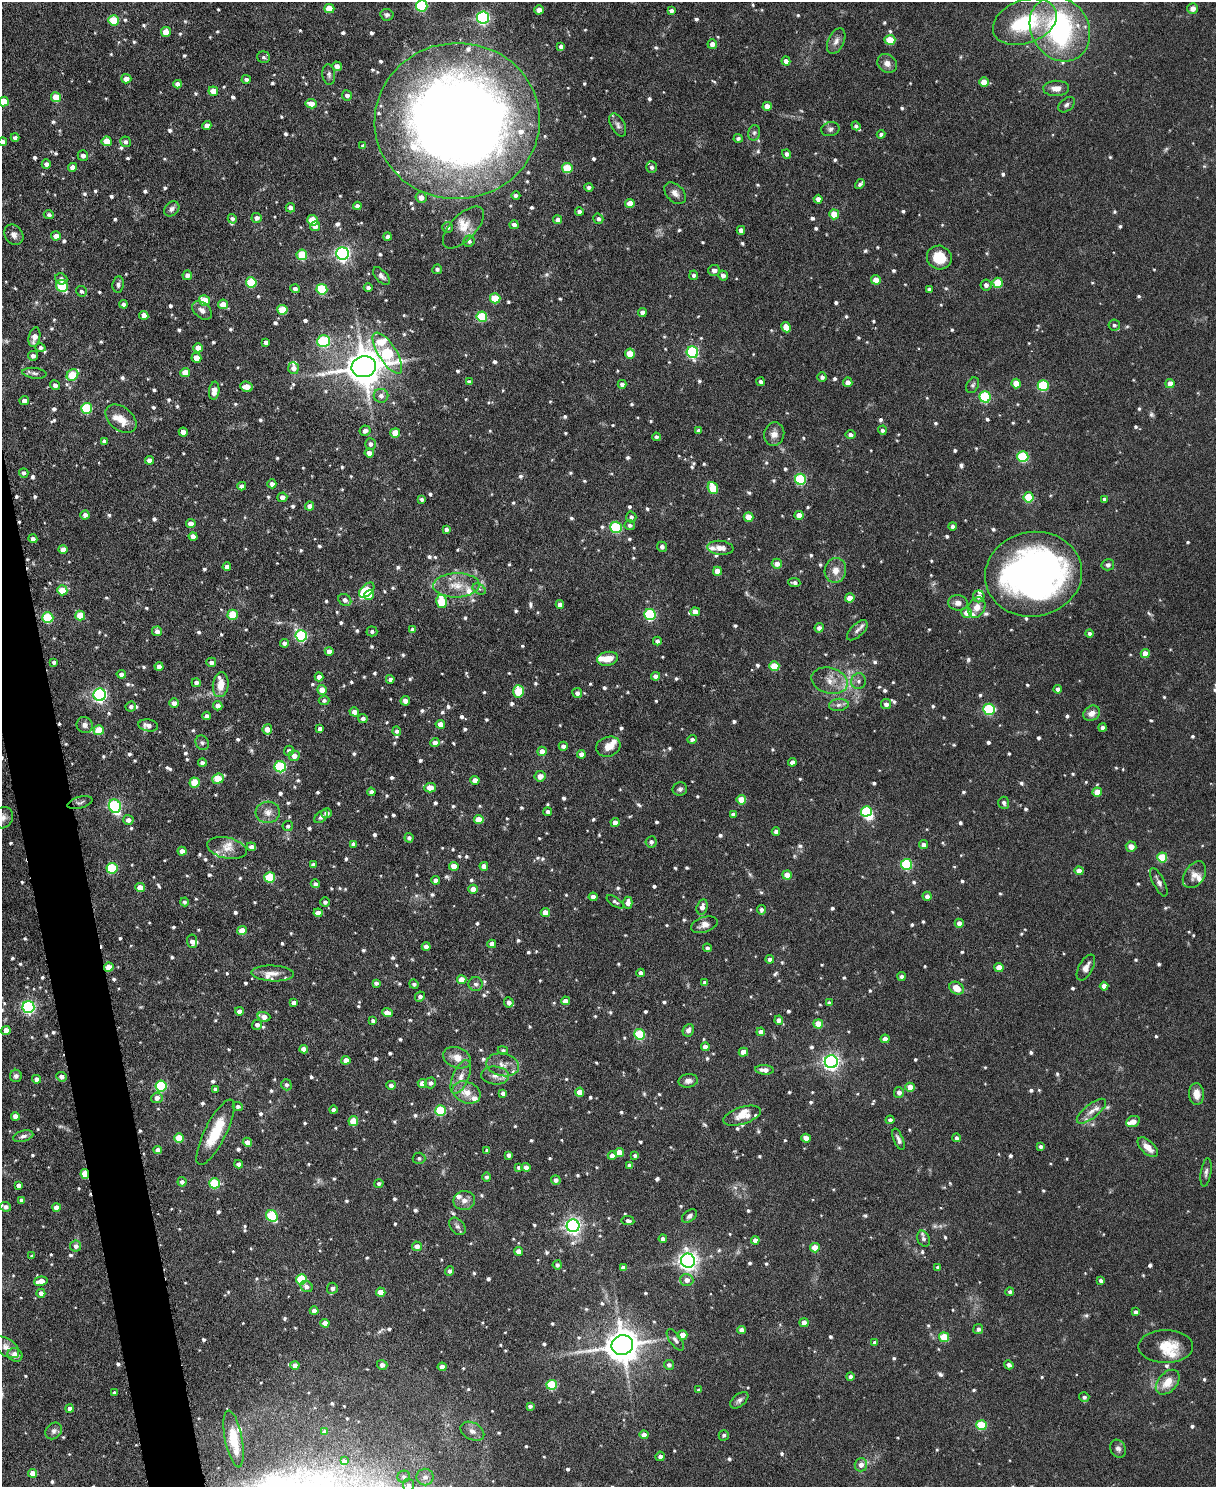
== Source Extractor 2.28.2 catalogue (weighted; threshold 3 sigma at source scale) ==
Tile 7 of 4 x 3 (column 3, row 2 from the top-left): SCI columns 2431-3644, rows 1619-3103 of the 4863 x 4840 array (HDU 1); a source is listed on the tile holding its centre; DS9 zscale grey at full resolution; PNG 1218 x 1489 px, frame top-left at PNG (2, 2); each listed source drawn as its Kron ellipse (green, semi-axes under 4 px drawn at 4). Shown black and unused: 3% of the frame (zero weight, under 3 of 6 exposures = <1% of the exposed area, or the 3 px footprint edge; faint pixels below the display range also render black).
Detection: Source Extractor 2.28.2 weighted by HDU 2 'WHT'; one run over the whole footprint, this tile lists its part. Background 0.124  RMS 0.0043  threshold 0.0176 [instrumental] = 3 sigma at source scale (4.09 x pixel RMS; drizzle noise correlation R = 1.36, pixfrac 0.8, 0.05/0.05 arcsec/px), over >= 5 px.
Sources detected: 1177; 4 too faint to see at this stretch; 3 inside a brighter object's white glare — neither listed nor drawn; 40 inside a brighter listed object's ellipse — not listed separately; of the other 1130, all 500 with FLUX_AUTO >= 1.02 (the completeness limit of this list) listed and drawn (630 fainter detections not listed), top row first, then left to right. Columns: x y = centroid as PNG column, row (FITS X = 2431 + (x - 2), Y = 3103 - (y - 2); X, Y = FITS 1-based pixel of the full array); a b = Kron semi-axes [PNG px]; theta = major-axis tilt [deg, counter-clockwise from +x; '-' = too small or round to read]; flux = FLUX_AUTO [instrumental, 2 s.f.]
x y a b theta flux
422 6 6 5 - 38
329 9 5 4 - 8.1
1193 9 5 5 - 2.5
539 10 4 4 - 3.2
671 11 4 4 - 1.6
387 15 6 6 - 1.2
483 17 6 6 - 77
114 20 5 5 - 14
1025 22 33 21 21 26
1060 29 34 28 -57 84
166 32 5 5 - 5.5
890 40 5 5 - 11
836 41 14 8 65 2.4
712 44 5 4 - 2.5
561 47 4 4 - 1.7
264 57 6 5 - 1.2
786 61 4 4 - 2.4
887 63 10 9 - 2.6
337 66 5 4 - 2.4
329 75 10 6 -84 1.3
126 79 5 4 - 3
246 79 5 4 - 1.1
984 82 4 4 - 4.8
178 84 4 4 - 2.8
1056 88 13 7 2 3.4
213 91 5 4 - 5.1
347 95 5 5 - 1.8
56 97 5 5 - 8.6
4 102 5 5 - 8.1
311 104 5 4 - 4.2
1067 105 9 6 39 1.2
767 106 4 4 - 4
457 121 82 78 4 640
207 125 4 4 - 2.8
618 125 12 7 -62 1.7
856 126 5 4 - 1.1
830 129 9 7 11 1.4
754 133 8 6 76 1.1
881 134 4 4 - 1.1
15 138 4 3 - 1.2
738 138 4 4 - 1.2
107 141 5 5 - 7.9
3 142 4 4 - 2.6
126 142 5 5 - 1.4
363 146 4 4 - 1.2
787 154 5 4 - 1.4
83 156 5 5 - 1.9
46 164 4 4 - 1.6
72 167 4 4 - 3
652 167 6 5 - 1.4
567 168 5 5 - 14
860 184 5 3 - 1
589 187 4 4 - 1.2
675 193 13 8 -45 2.6
516 195 4 4 - 1.3
421 197 5 5 - 2.7
818 199 4 4 - 2.7
630 203 5 4 - 5.6
357 206 4 4 - 1.8
290 208 4 4 - 1.9
172 209 8 6 41 1.5
579 212 4 4 - 1.4
834 214 5 5 - 8.9
49 215 5 4 - 1.1
257 218 5 5 - 2
232 219 5 4 - 1.2
598 219 5 5 - 1
312 220 5 5 - 12
558 220 4 4 - 2.1
514 225 4 4 - 1.8
315 226 5 5 - 2.6
448 227 5 5 - 1.1
463 227 26 12 46 6.3
741 230 4 4 - 2.6
14 235 11 8 -56 2.3
56 236 5 4 - 2.6
387 237 4 4 - 1.1
469 241 6 5 - 1.3
343 254 6 6 - 120
302 255 5 5 - 13
939 258 12 11 - 9.6
437 269 5 4 - 1.1
714 270 6 5 - 1.9
187 275 5 5 - 2.4
694 275 4 4 - 1.2
723 275 5 5 - 1.6
381 276 10 6 -47 1.7
61 279 6 5 - 1.4
876 280 5 4 - 4.5
251 282 5 5 - 21
998 283 5 5 - 15
118 284 8 5 83 1.3
986 285 5 5 - 1.5
62 286 6 5 - 25
368 287 4 4 - 1.1
295 289 4 4 - 1.4
322 289 5 5 - 24
929 289 4 4 - 1.2
81 291 5 5 - 1.1
495 298 5 5 - 14
204 300 5 5 - 8.8
124 304 4 4 - 1.3
223 304 5 5 - 5.7
202 310 11 7 -40 2.3
282 310 5 5 - 13
642 312 4 4 - 2.5
144 315 4 4 - 2.7
482 317 5 5 - 23
1114 325 6 5 - 1.1
786 327 5 4 - 4.3
34 337 10 5 77 3.7
323 341 6 6 - 33
266 342 4 4 - 1.5
40 348 5 4 - 1.1
198 348 4 4 - 3.3
692 352 6 5 - 53
387 353 24 9 -58 41
630 354 5 5 - 7.4
33 356 5 5 - 1.9
196 358 5 4 - 5.6
364 367 12 10 12 1200
293 368 6 5 - 2.5
185 372 5 4 - 5.3
34 373 12 5 -7 1.3
72 375 6 5 - 16
822 377 4 4 - 1.3
469 382 4 4 - 1.3
761 382 4 4 - 1.3
848 382 5 4 - 2.4
622 384 4 4 - 1.5
1016 384 5 4 - 6.7
1170 384 5 4 - 3.4
55 385 5 4 - 1.7
973 385 8 6 61 1
1043 386 5 5 - 32
247 387 6 5 - 5.3
214 391 9 5 83 4.3
381 396 7 7 - 2
985 397 5 5 - 34
24 401 5 4 - 2
87 408 5 5 - 30
121 419 17 11 -39 5.2
882 430 4 4 - 1.1
365 431 5 5 - 1.7
699 431 4 4 - 1.4
183 432 4 4 - 2.6
395 433 5 5 - 8
774 434 12 10 75 3
850 435 5 4 - 1.7
656 437 4 4 - 1.2
104 441 4 4 - 1.2
370 444 5 5 - 1.7
369 453 4 4 - 2.5
1023 457 5 5 - 29
149 460 4 4 - 2
24 473 5 4 - 1.2
801 479 5 5 - 36
272 484 4 4 - 2
242 486 4 4 - 1.8
713 488 6 5 - 13
282 497 5 4 - 2.4
1029 497 5 5 - 16
422 499 4 3 - 1
1104 499 4 3 - 1.1
310 506 4 4 - 2.4
85 515 4 4 - 1.8
799 515 4 4 - 3.3
631 517 5 5 - 1.2
748 517 5 4 - 5.4
191 524 5 4 - 3.6
630 525 5 5 - 1.2
953 526 4 4 - 1.3
616 527 5 5 - 33
446 529 4 4 - 1.3
193 536 4 4 - 2.8
33 539 5 4 - 1.7
662 547 5 5 - 1.5
720 548 13 7 -6 3.1
63 549 4 4 - 2.9
777 564 5 5 - 2.5
1108 565 6 5 - 1.3
227 567 4 4 - 2.1
835 570 12 10 79 4.3
717 571 4 4 - 5
1034 574 49 42 10 230
794 583 6 4 -6 1.1
456 585 23 12 2 7.7
479 589 7 4 -31 1.1
62 590 5 5 - 6.6
367 590 9 5 44 17
369 595 5 4 - 5.5
979 596 6 5 - 2.5
850 598 5 4 - 4.6
345 600 7 5 -34 2.1
442 602 7 5 -77 16
958 603 9 7 -6 2.5
560 604 4 4 - 1.9
977 607 10 8 62 3.8
695 612 5 4 - 3.6
966 613 5 5 - 3.5
80 615 5 5 - 8.6
233 615 5 5 - 14
650 615 6 5 - 43
48 618 5 5 - 27
819 628 4 4 - 1.8
413 630 4 4 - 1.9
857 630 13 6 44 1.5
157 631 5 5 - 2.4
372 631 5 5 - 1.1
1089 633 4 4 - 1.2
301 636 6 5 - 47
657 641 4 4 - 1.4
284 643 4 4 - 1.2
329 651 4 4 - 2.6
1145 654 4 4 - 6
608 659 10 6 11 5.3
54 662 4 4 - 1.1
211 662 5 4 - 1.5
774 666 5 5 - 13
159 667 4 4 - 2.8
121 674 5 4 - 1.7
655 676 4 4 - 1.7
319 677 4 4 - 2.8
390 679 4 4 - 1.7
830 681 18 13 -15 5.6
859 681 8 7 - 1.6
196 683 4 4 - 1.4
221 685 12 8 83 5.9
1058 689 4 4 - 1.7
322 690 5 4 - 4.3
518 691 6 5 - 16
577 693 5 5 - 1.5
100 695 6 6 - 90
324 700 5 4 - 1
405 701 4 4 - 2.3
174 703 5 4 - 2.8
886 704 5 5 - 1.9
839 705 10 6 7 1.6
131 706 5 5 - 1.2
218 706 5 4 - 2.3
989 709 6 5 - 31
354 712 5 4 - 2.7
1092 713 9 7 31 2.9
207 716 4 4 - 1.5
363 718 4 4 - 1.3
440 724 5 4 - 4.5
85 725 8 7 - 1.7
148 725 10 6 -9 2.3
1103 728 4 4 - 1.6
267 729 5 4 - 4.4
320 729 4 4 - 1.8
99 730 5 5 - 12
397 731 4 4 - 1.2
692 739 4 4 - 1.2
202 743 7 6 - 1.1
435 743 4 4 - 2.4
563 746 4 4 - 1.7
608 747 12 10 18 3.9
289 751 5 5 - 1.2
542 751 5 4 - 3.3
581 754 4 4 - 2.5
294 756 5 5 - 3
792 762 4 4 - 2.1
202 763 4 4 - 1.2
280 767 6 5 - 40
540 776 5 5 - 3
218 779 6 5 - 13
475 780 4 4 - 3.2
194 783 5 5 - 10
430 788 6 4 1 5
680 789 7 6 - 1.3
371 792 4 4 - 1.6
1097 792 5 4 - 6.8
741 800 5 4 - 8.4
80 803 13 5 15 1.2
1004 803 6 5 - 1.4
115 806 7 6 - 58
866 811 5 5 - 28
268 812 12 10 4 3.5
548 812 4 4 - 1.4
327 813 5 5 - 1.6
733 814 4 4 - 1.5
321 817 8 5 42 1.2
3 818 11 9 55 2.3
128 820 5 5 - 2
479 820 5 4 - 7.1
615 822 4 4 - 2.6
288 826 5 5 - 1.1
776 831 4 4 - 1.5
409 838 4 4 - 1.3
651 842 5 5 - 1.4
354 844 4 4 - 1.4
924 845 4 4 - 2.1
251 847 5 4 - 1.7
1131 847 5 5 - 3
227 848 20 10 -13 4.6
182 851 4 4 - 2.9
1162 857 5 5 - 16
907 864 5 5 - 32
313 865 4 4 - 1.4
454 866 5 4 - 4.3
484 866 4 4 - 3.2
112 868 5 5 - 28
1079 871 4 4 - 3.7
787 875 4 4 - 4.9
1194 875 15 10 55 3.3
270 877 5 5 - 22
436 880 4 4 - 2.4
1159 882 15 5 -63 1.9
315 884 5 4 - 1.1
140 888 5 4 - 6.1
473 889 4 4 - 4.2
927 896 4 4 - 1.8
593 897 4 4 - 2
185 902 4 4 - 1
325 902 4 4 - 1.2
615 902 10 4 -33 1
628 903 6 4 -90 2.7
702 907 8 5 75 2.4
761 910 4 4 - 1.4
545 912 4 4 - 4.5
318 913 4 4 - 3.3
959 923 4 4 - 2.3
704 925 14 7 18 3
242 931 5 4 - 5.6
192 941 7 5 -82 1.8
492 944 4 4 - 2.8
426 947 4 4 - 2.7
707 948 4 4 - 1.1
770 959 4 4 - 1.5
109 967 5 4 - 5.5
999 967 4 4 - 5.3
1086 968 14 7 61 3.1
273 973 21 8 -3 3.9
641 973 4 4 - 1.9
901 976 4 4 - 1.2
462 980 5 4 - 5.2
376 983 4 4 - 1.3
705 983 4 4 - 1.5
414 984 5 4 - 1.1
476 984 7 7 - 1.4
1104 986 4 4 - 3.1
957 988 8 6 -32 4.8
420 997 5 4 - 1.5
565 1001 4 4 - 2.7
509 1002 5 5 - 1.9
294 1003 4 4 - 1.8
829 1003 4 4 - 1.4
28 1007 6 6 - 80
239 1011 4 4 - 2.1
387 1013 5 4 - 4
264 1017 6 5 - 3.2
779 1020 4 4 - 2.2
373 1021 4 4 - 1.3
818 1024 5 4 - 8.2
257 1025 5 5 - 1.8
688 1030 6 5 - 1.7
6 1031 4 4 - 5.7
761 1032 4 4 - 3
640 1034 5 5 - 25
885 1039 4 4 - 2.6
705 1047 4 4 - 2.8
304 1049 4 4 - 3.1
503 1050 5 4 - 1.1
743 1052 5 4 - 5.2
457 1058 14 10 -21 5
346 1060 4 4 - 4.2
831 1062 6 6 - 160
503 1065 16 11 -11 4.2
764 1070 9 4 -5 2.7
495 1075 14 9 -4 3
16 1076 6 6 - 1.5
61 1077 5 4 - 2.1
461 1077 18 8 67 3.9
36 1079 4 4 - 2.4
688 1081 10 6 10 2.1
422 1083 5 4 - 4.1
430 1083 6 5 - 1.6
286 1085 5 5 - 1.3
391 1085 5 4 - 1.5
161 1086 5 5 - 35
910 1087 4 4 - 5.3
216 1089 4 4 - 1.3
467 1092 14 10 -22 5.6
579 1092 4 4 - 4.9
899 1092 5 5 - 1.9
503 1093 4 4 - 1.6
1196 1094 11 7 -86 4
157 1098 5 5 - 2.3
238 1106 5 4 - 1.4
333 1110 4 4 - 1.3
440 1111 5 5 - 25
1091 1111 18 7 38 3.3
15 1116 4 4 - 3.7
742 1116 19 8 18 4.5
890 1120 4 4 - 1.1
353 1121 5 5 - 11
1133 1122 7 5 25 3.1
215 1132 36 10 63 15
23 1136 10 5 14 1.6
179 1138 5 4 - 7.7
806 1138 5 4 - 3.5
956 1138 4 4 - 1
898 1139 11 4 -67 1.6
247 1142 4 4 - 2.9
1041 1147 4 3 - 1.2
1148 1147 13 6 -43 4.3
158 1150 4 4 - 2.9
487 1150 4 3 - 1.2
619 1152 4 4 - 4.5
509 1155 4 4 - 1.9
612 1155 4 4 - 2.4
635 1156 4 3 - 1.1
419 1158 6 6 - 1.1
239 1164 4 4 - 1.8
629 1165 4 4 - 1.2
519 1167 4 4 - 1.1
526 1167 4 4 - 2.7
1206 1172 14 5 81 1.4
85 1174 5 4 - 12
486 1177 4 4 - 1.1
556 1180 5 4 - 1.6
182 1182 4 4 - 1.5
214 1183 5 5 - 28
379 1183 4 4 - 1.1
18 1185 4 4 - 1.8
22 1200 4 4 - 1.4
464 1200 11 9 10 2.5
5 1207 5 4 - 1.8
56 1207 4 4 - 4.5
272 1216 6 5 - 27
689 1216 8 5 39 1.3
628 1221 6 4 -8 1.1
457 1226 10 6 -50 1.4
573 1226 6 6 - 140
663 1239 4 4 - 1.8
923 1239 8 6 -66 1.4
755 1240 4 4 - 2.3
76 1246 5 5 - 1.9
417 1246 5 4 - 2.2
815 1248 5 4 - 7.9
519 1251 4 4 - 3.5
32 1256 4 4 - 1.1
688 1261 7 7 - 220
557 1265 4 4 - 1.2
938 1267 4 3 - 1.2
623 1268 4 4 - 2
449 1271 5 4 - 1.4
301 1279 5 5 - 23
687 1280 6 6 - 2.7
41 1281 7 4 13 4.7
1101 1281 4 4 - 1.4
306 1286 6 5 - 1.8
332 1288 5 5 - 1.6
381 1292 4 4 - 6
1010 1292 4 4 - 1
41 1293 4 4 - 2.5
314 1311 4 4 - 2.3
1136 1312 4 4 - 1.7
325 1323 4 4 - 4.5
804 1323 4 4 - 3.2
978 1329 5 5 - 1.5
742 1330 4 4 - 2.9
682 1335 5 4 - 4
944 1337 5 5 - 13
675 1340 12 5 -55 1.7
875 1342 4 4 - 1.1
622 1345 11 9 14 940
1166 1346 27 16 0 11
6 1347 14 8 -36 2.6
15 1355 8 6 -24 2.9
295 1365 4 4 - 3
382 1365 5 5 - 2
669 1365 5 5 - 1.5
1009 1365 5 4 - 1.8
442 1367 4 4 - 3.4
850 1376 4 4 - 1.5
1168 1382 14 9 48 6.4
552 1385 5 5 - 24
699 1390 3 3 - 1
114 1393 4 3 - 1.4
1084 1397 5 5 - 1.1
739 1400 10 6 39 1.5
530 1406 4 4 - 1.3
70 1409 4 4 - 2
981 1425 5 5 - 19
54 1431 9 7 47 1.6
472 1431 12 8 -28 2.5
325 1432 4 4 - 2.2
644 1435 4 4 - 3.5
724 1435 5 5 - 1
234 1439 29 8 -79 11
1118 1449 9 7 -61 1.5
660 1456 5 4 - 1.6
344 1461 4 4 - 1.4
861 1465 7 6 - 2.6
33 1473 4 4 - 4.9
404 1477 6 6 - 1.2
425 1477 8 8 - 2.1
409 1485 6 5 - 1.2
Overlapping masked pixels (flux is a lower limit): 2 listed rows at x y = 109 967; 85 1174
Isophote crosses this tile's border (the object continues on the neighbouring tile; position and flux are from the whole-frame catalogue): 7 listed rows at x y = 422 6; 1025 22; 4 102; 457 121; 3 142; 3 818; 409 1485